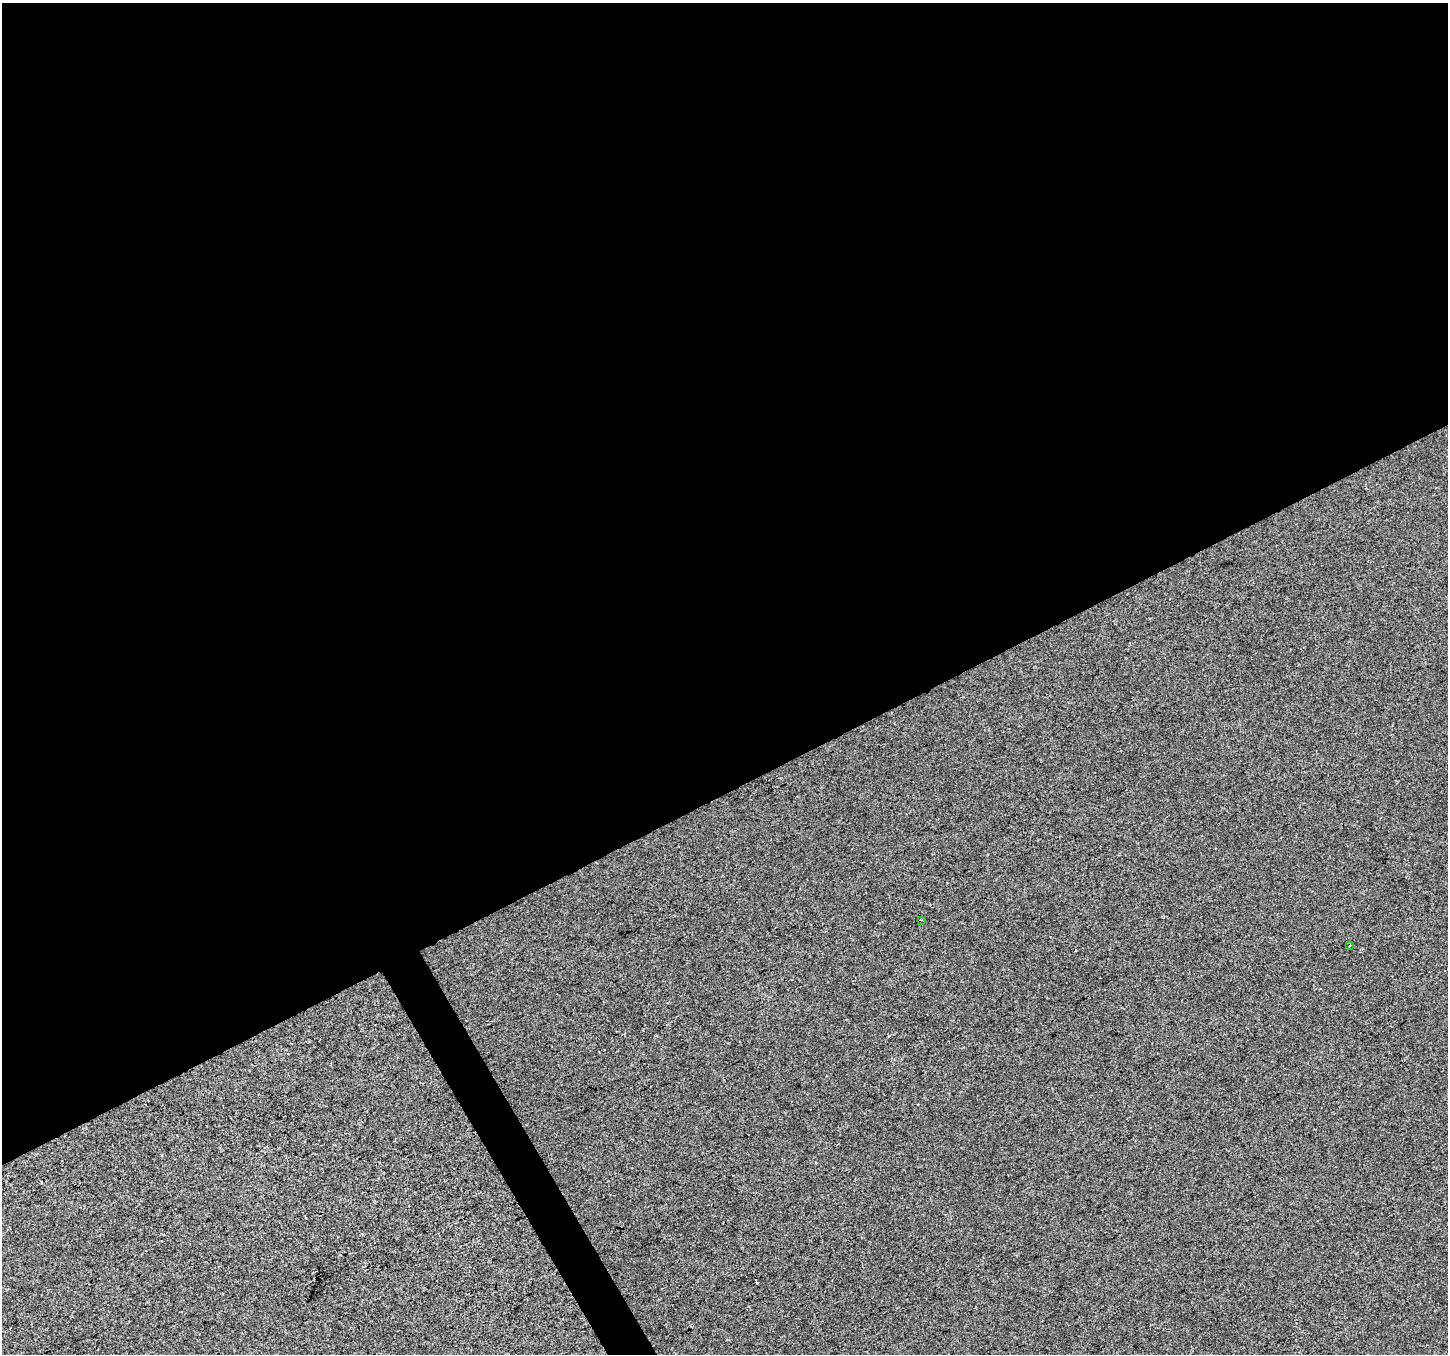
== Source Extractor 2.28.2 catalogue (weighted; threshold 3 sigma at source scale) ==
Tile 2 of 4 x 4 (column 2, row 1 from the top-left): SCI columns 1449-2894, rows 4218-5569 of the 5787 x 5673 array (HDU 1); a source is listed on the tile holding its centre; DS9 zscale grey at full resolution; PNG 1450 x 1356 px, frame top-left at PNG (2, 3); each listed source drawn as its Kron ellipse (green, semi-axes under 4 px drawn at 4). Shown black and unused: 60% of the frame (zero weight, under 2 of 3 exposures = <1% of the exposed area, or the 3 px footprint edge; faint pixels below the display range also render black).
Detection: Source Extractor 2.28.2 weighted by HDU 2 'WHT'; one run over the whole footprint, this tile lists its part. Background -4.23e-04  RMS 0.0056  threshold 0.0253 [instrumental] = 3 sigma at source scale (4.5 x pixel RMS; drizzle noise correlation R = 1.50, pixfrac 1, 0.0396/0.0396 arcsec/px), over >= 5 px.
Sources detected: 4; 2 cosmic-ray / hot-pixel residue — neither listed nor drawn; the other 2 listed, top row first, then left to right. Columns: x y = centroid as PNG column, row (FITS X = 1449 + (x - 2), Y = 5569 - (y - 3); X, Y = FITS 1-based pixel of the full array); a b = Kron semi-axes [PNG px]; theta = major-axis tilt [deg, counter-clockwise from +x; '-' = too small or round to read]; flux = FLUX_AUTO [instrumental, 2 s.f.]
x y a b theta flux
921 920 3 2 - 0.49
1349 945 3 2 - 0.64